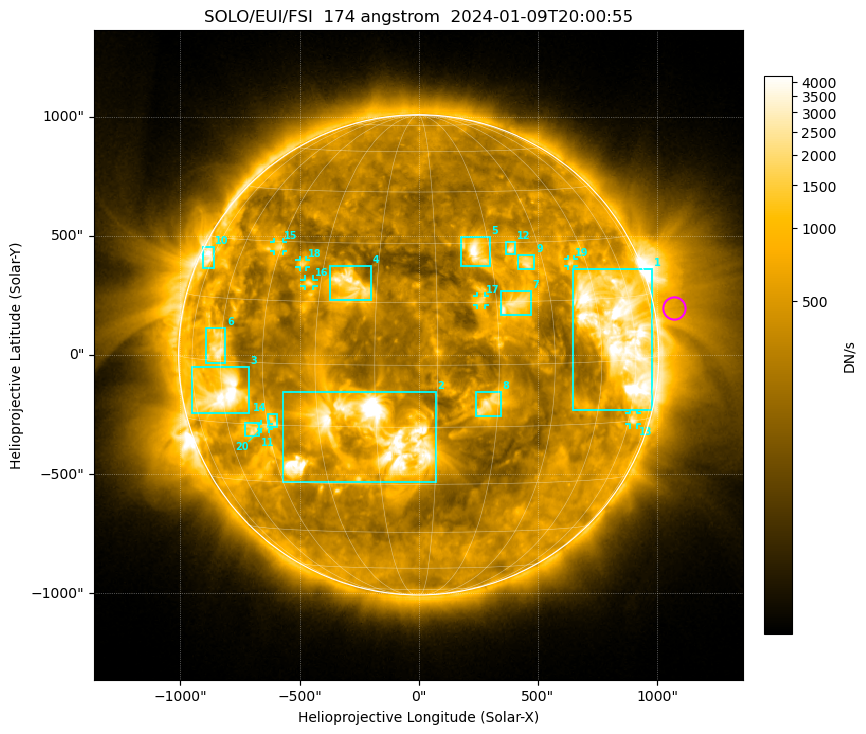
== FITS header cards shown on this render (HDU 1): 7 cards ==
TELESCOP= 'SOLO/EUI/FSI'       / telescope/Sensor name
WAVELNTH=                  174 / [Angstrom] characteristic wavelength observatio
WAVEUNIT= 'Angstrom'           / Wavelength unit
DATE-OBS= '2024-01-09T20:00:55.237' / [UTC] deprecated, same as DATE-BEG.
CTYPE1  = 'HPLN-TAN'           / helioprojective longitude (Solar X)
CTYPE2  = 'HPLT-TAN'           / helioprojective latitude (Solar Y)
BUNIT   = 'DN/s    '           / units of physical value, after BSCALE, BZERO

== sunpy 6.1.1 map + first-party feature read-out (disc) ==
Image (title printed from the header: SOLO/EUI/FSI  174 angstrom  2024-01-09T20:00:55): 613 x 614 px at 4.44 arcsec/px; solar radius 1007 arcsec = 227 px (full disc in frame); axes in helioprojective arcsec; data unit DN/s (BUNIT, on the colour bar)
Field: cropped to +-1.35 R_sun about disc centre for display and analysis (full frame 3398 x 3426 px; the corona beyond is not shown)
Orientation: file roll -7.102 deg (from PC/CROTA): ROTATED to solar-north-up (sunpy Map.rotate, bilinear) for analysis and display; everything below refers to the rotated frame
Observer: Stonyhurst longitude -19.5 deg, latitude +2.5 deg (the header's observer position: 20 deg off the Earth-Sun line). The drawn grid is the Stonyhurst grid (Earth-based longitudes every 15 deg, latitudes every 15 deg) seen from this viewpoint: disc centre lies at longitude -19.5 deg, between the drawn -30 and -15 deg meridians, so no drawn meridian runs through disc centre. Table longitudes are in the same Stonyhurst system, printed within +-180 deg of -19.5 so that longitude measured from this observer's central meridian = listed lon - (-19.5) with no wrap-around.
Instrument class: DISC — disc imager (sunpy class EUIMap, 174 A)
Bright regions (active regions / flare kernels): reference = the median radial profile (limb darkening/brightening removed); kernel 5 px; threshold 5 sigma = 941 DN/s over a disc level ~399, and >= 1.15x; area >= 9 px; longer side >= 5 px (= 22 arcsec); searched inside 0.97 R_sun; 22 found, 20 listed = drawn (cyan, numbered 1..; 7 of them under ~36 arcsec drawn as corner ticks so the feature stays visible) (cap 20 boxes per figure: the strongest are kept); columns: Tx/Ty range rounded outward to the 10 arcsec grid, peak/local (2 s.f.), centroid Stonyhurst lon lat
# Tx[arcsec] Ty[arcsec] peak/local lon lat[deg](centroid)
1 640..980 -230..360 14 +37 +8
2 -570..80 -530..-150 22 -31 -17
3 -960..-710 -250..-50 14 -75 -8
4 -370..-200 230..380 6.8 -37 +19
5 180..300 370..500 11 -4 +28
6 -890..-810 -40..110 7.1 -77 +3
7 340..480 160..270 5.8 +5 +14
8 240..350 -260..-150 6.2 -3 -9
9 410..490 360..420 8.5 +10 +25
10 -910..-860 360..460 7.8 -92 +24
11 -730..-670 -340..-280 6.2 -66 -16
12 360..410 420..470 8.9 +6 +28
13 880..920 -290..-240 5.4 +48 -15
14 -640..-590 -300..-240 6.3 -58 -14
15 -610..-570 430..470 5.6 -61 +29
16 -480..-440 290..320 6.5 -48 +20
17 240..280 210..250 3.8 -4 +15
18 -500..-470 370..400 6.4 -51 +24
19 620..650 370..400 5 +24 +24
20 -660..-630 -310..-290 4.9 -61 -15
Off-limb structures (1.02-1.3 R_sun): pedestal 1.59 DN/s subtracted; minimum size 50 px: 6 found; the strongest spans PA ~235..310 deg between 1.02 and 1.3 R_sun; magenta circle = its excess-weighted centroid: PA ~280 deg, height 1.08 R_sun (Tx ~1070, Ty ~200 arcsec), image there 2.4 x the reference